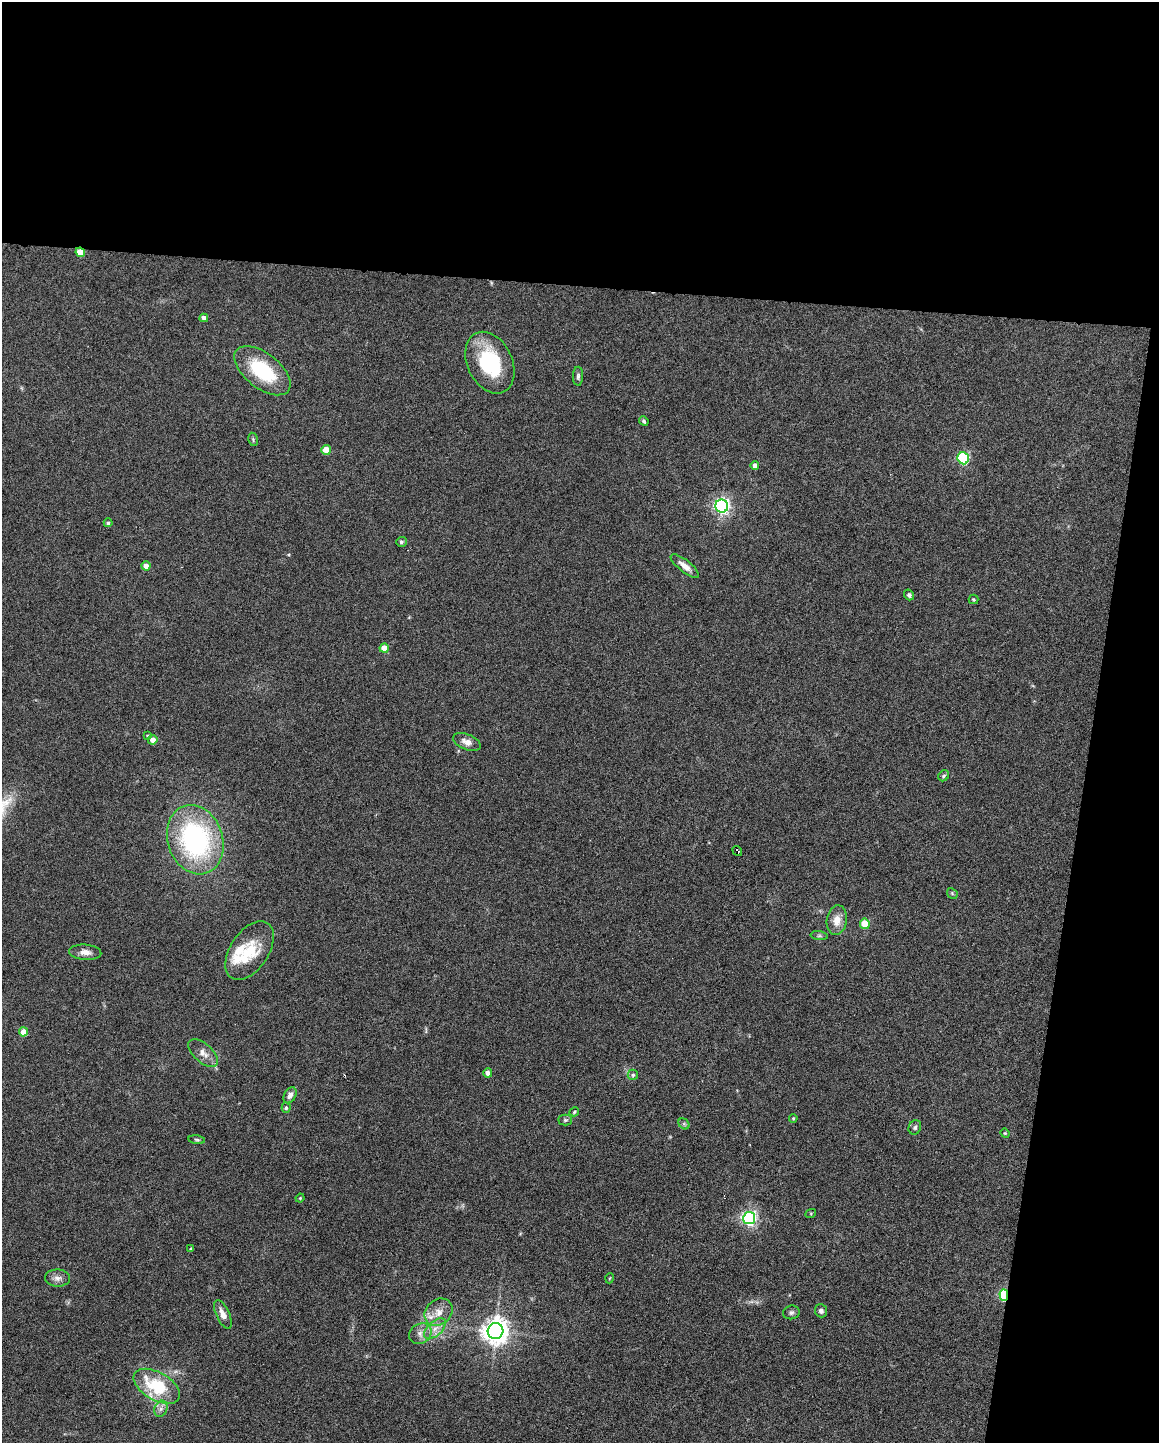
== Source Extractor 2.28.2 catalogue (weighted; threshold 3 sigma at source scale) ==
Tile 4 of 4 x 3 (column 4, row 1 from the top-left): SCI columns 3473-4629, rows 3102-4542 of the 4630 x 4648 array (HDU 1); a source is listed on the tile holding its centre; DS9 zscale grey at full resolution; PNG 1161 x 1445 px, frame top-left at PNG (2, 2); each listed source drawn as its Kron ellipse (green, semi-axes under 4 px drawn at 4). Shown black and unused: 26% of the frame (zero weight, under 4 of 8 exposures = <1% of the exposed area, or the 3 px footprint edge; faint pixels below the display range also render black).
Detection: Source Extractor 2.28.2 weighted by HDU 2 'WHT'; one run over the whole footprint, this tile lists its part. Background 0.0773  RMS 0.005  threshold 0.0206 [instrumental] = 3 sigma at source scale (4.09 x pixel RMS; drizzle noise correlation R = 1.36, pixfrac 0.8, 0.05/0.05 arcsec/px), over >= 5 px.
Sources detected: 63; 1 cosmic-ray / hot-pixel residue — neither listed nor drawn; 3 inside a brighter listed object's ellipse — not listed separately; the other 59 listed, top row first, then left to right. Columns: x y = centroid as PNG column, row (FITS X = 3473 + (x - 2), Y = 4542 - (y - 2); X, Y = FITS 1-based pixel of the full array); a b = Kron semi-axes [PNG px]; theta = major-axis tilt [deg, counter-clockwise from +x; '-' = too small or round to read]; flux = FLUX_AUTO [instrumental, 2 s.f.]
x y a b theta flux
80 252 5 4 - 7.5
204 318 4 4 - 2.2
490 363 32 22 -64 33
262 371 33 17 -38 29
578 376 9 5 89 1.1
644 421 5 4 - 0.84
253 439 7 4 -80 0.74
326 450 5 4 - 8.8
963 458 6 5 - 53
755 466 4 4 - 2.7
722 506 6 6 - 150
108 523 4 4 - 0.96
401 542 5 5 - 0.79
146 566 4 4 - 3.2
685 566 17 6 -39 3.7
909 595 5 4 - 0.97
973 599 5 4 - 0.67
384 648 4 4 - 5.8
148 736 4 4 - 0.77
153 740 5 5 - 2.8
467 742 14 7 -22 3.2
944 776 6 5 - 0.72
195 840 35 27 -71 80
737 851 5 3 - 2.9
952 893 6 4 -47 0.66
837 920 15 10 80 5.3
865 924 5 5 - 13
819 936 8 4 -8 0.93
250 951 33 19 56 18
85 952 16 7 -4 3.4
23 1032 4 4 - 5.7
203 1053 18 9 -42 3.9
488 1073 5 4 - 3.1
633 1075 5 5 - 0.8
290 1095 8 5 61 2.1
286 1108 5 4 - 0.73
574 1112 5 3 - 0.58
793 1118 4 3 - 0.59
565 1120 7 5 1 0.92
684 1124 6 5 - 0.77
915 1127 7 6 - 1.1
1005 1133 5 4 - 0.44
197 1140 8 4 -7 0.83
300 1198 4 4 - 0.46
811 1213 5 3 - 0.44
749 1218 6 6 - 120
191 1249 3 3 - 0.83
57 1278 12 8 -1 2.6
610 1278 5 3 - 0.37
1004 1295 6 4 -88 48
821 1311 6 6 - 1.6
439 1312 15 12 42 5.4
791 1312 8 6 15 1.3
223 1314 15 6 -65 3.7
435 1329 13 7 43 3.8
496 1331 8 8 - 510
420 1334 12 9 31 3.3
157 1386 25 14 -30 25
161 1409 8 6 69 1.8
Overlapping masked pixels (flux is a lower limit): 3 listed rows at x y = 80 252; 737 851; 1004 1295